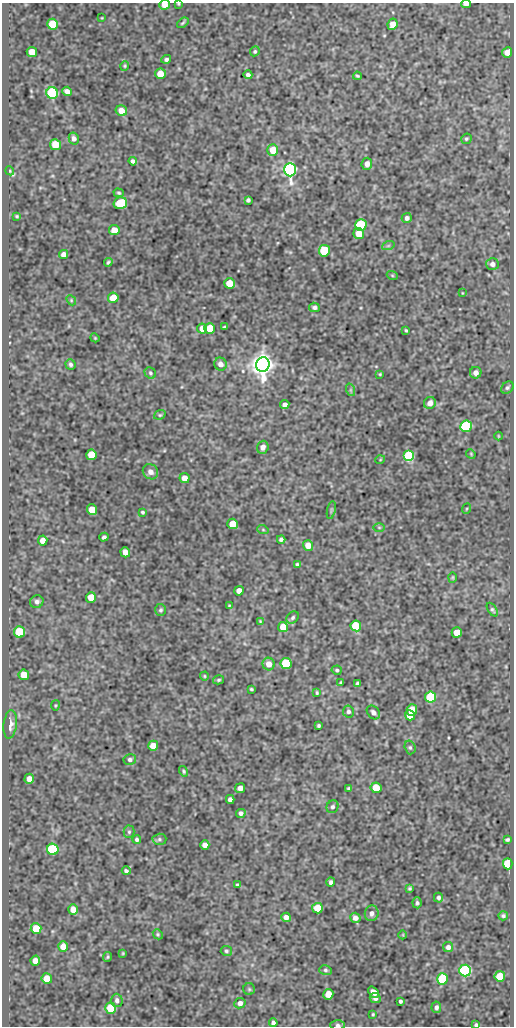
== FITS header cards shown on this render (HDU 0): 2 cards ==
NAXIS1  =                  512
NAXIS2  =                 1024

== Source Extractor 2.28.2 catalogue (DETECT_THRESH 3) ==
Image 512 x 1024 px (HDU 0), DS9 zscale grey, 1 PNG px = 1 image px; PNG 516 x 1028 px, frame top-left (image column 1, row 1024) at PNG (2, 3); each listed source drawn as its Kron ellipse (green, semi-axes under 4 px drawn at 4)
Background 78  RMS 0.6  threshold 1.79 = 3 sigma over >= 5 px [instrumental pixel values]
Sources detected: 171; all 171 listed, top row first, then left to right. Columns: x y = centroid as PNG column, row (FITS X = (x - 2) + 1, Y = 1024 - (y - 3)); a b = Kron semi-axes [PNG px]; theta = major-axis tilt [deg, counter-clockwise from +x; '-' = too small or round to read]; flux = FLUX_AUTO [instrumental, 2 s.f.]
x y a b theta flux
178 4 3 2 - 31
466 4 5 3 - 170
164 5 5 5 - 330
102 18 3 2 - 27
183 23 6 3 38 57
53 24 5 5 - 1200
392 24 6 5 - 340
255 51 5 4 - 62
32 52 5 5 - 560
507 52 5 5 - 300
166 59 5 4 - 89
125 66 5 4 - 45
160 74 5 5 - 590
248 75 4 4 - 100
357 76 4 3 - 50
67 91 5 4 - 200
52 93 6 5 - 4600
121 111 6 5 - 480
74 138 6 5 - 160
466 139 5 5 - 64
55 145 5 5 - 950
273 150 5 5 - 710
133 161 4 4 - 120
367 164 6 5 - 210
290 170 7 6 - 14000
10 171 4 3 - 36
119 193 5 4 - 60
248 200 4 4 - 92
120 203 7 5 17 1600
17 216 3 3 - 45
407 218 5 5 - 130
361 225 5 5 - 3700
114 230 5 5 - 540
359 234 5 5 - 650
388 246 6 4 19 54
324 251 6 5 - 2100
63 254 5 4 - 230
108 262 4 3 - 62
492 264 6 6 - 170
392 275 5 3 - 39
229 283 5 5 - 780
462 293 3 2 - 25
113 298 5 5 - 820
71 300 5 4 - 53
314 307 5 4 - 110
224 327 4 3 - 62
210 328 5 5 - 820
202 329 5 5 - 340
406 330 3 2 - 48
95 338 4 3 - 36
70 364 5 5 - 94
221 364 6 6 - 230
263 364 7 7 - 44000
150 373 6 5 - 73
476 373 6 5 - 180
380 374 3 3 - 34
507 388 7 5 44 81
351 390 6 4 -71 58
430 403 6 5 - 240
285 404 4 4 - 150
160 415 6 4 20 53
466 426 6 5 - 4400
498 436 4 3 - 33
263 447 6 5 - 190
471 454 5 4 - 39
91 455 5 5 - 850
409 456 5 5 - 4200
380 460 5 3 - 29
150 472 8 7 - 230
184 478 5 5 - 280
466 509 5 3 - 35
92 510 5 5 - 670
331 510 9 3 77 62
142 512 3 3 - 57
233 524 5 5 - 780
379 527 5 3 - 39
263 530 5 3 - 40
104 537 4 4 - 83
281 539 4 3 - 82
43 540 5 4 - 300
308 545 5 5 - 360
125 552 5 4 - 320
297 564 4 3 - 64
452 577 5 4 - 47
239 591 5 4 - 290
91 597 5 5 - 690
37 602 7 6 - 140
229 606 3 2 - 33
161 610 6 5 - 79
492 610 7 4 -56 77
293 618 7 5 47 86
260 621 4 3 - 31
356 626 5 5 - 1700
283 627 5 5 - 700
19 632 5 5 - 2100
457 632 5 5 - 660
286 663 5 5 - 1800
269 664 6 6 - 340
337 670 5 4 - 69
24 675 5 5 - 630
204 676 4 4 - 43
218 680 6 4 16 64
341 683 3 3 - 51
357 683 4 3 - 61
251 689 3 3 - 50
317 693 4 3 - 49
431 697 5 5 - 2300
55 705 5 2 - 36
412 710 6 5 - 690
348 711 6 5 - 110
373 712 8 6 -50 150
410 715 5 5 - 490
10 724 14 6 83 340
319 726 3 3 - 59
153 746 5 5 - 490
410 747 7 5 -74 81
130 759 6 5 - 100
184 771 5 4 - 59
29 779 5 4 - 260
240 788 5 5 - 220
376 788 5 5 - 840
349 789 4 3 - 81
230 799 4 4 - 150
333 807 6 5 - 92
241 813 5 4 - 130
129 832 6 5 - 68
137 839 4 4 - 78
159 839 7 5 2 74
507 840 4 3 - 63
205 845 5 4 - 230
53 849 6 5 - 4200
508 864 5 4 - 1700
126 871 4 3 - 77
331 882 4 4 - 110
237 885 4 3 - 68
410 888 4 3 - 58
438 898 5 4 - 89
417 903 5 4 - 76
317 908 5 5 - 830
73 909 5 5 - 400
372 913 8 7 - 180
503 916 5 4 - 72
286 917 5 4 - 210
355 918 5 5 - 200
36 929 5 5 - 860
158 934 5 4 - 56
403 935 4 3 - 32
63 946 5 5 - 420
448 947 5 5 - 160
226 951 5 5 - 73
123 953 3 2 - 36
108 957 5 4 - 53
35 961 5 4 - 290
325 970 6 5 - 75
465 971 6 6 - 7600
500 976 5 5 - 800
47 978 5 5 - 630
442 979 5 5 - 2700
249 989 6 5 - 60
374 992 6 4 -52 310
328 994 5 5 - 580
375 998 5 5 - 160
117 1000 6 5 - 140
400 1001 3 3 - 80
240 1003 6 5 - 170
436 1007 6 5 - 120
111 1008 5 5 - 1500
373 1014 3 3 - 44
273 1023 4 4 - 100
338 1025 7 5 -1 90
476 1025 4 3 - 62
At the frame edge (FLAGS 8, measured only in part): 5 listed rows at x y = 178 4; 466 4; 164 5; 338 1025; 476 1025